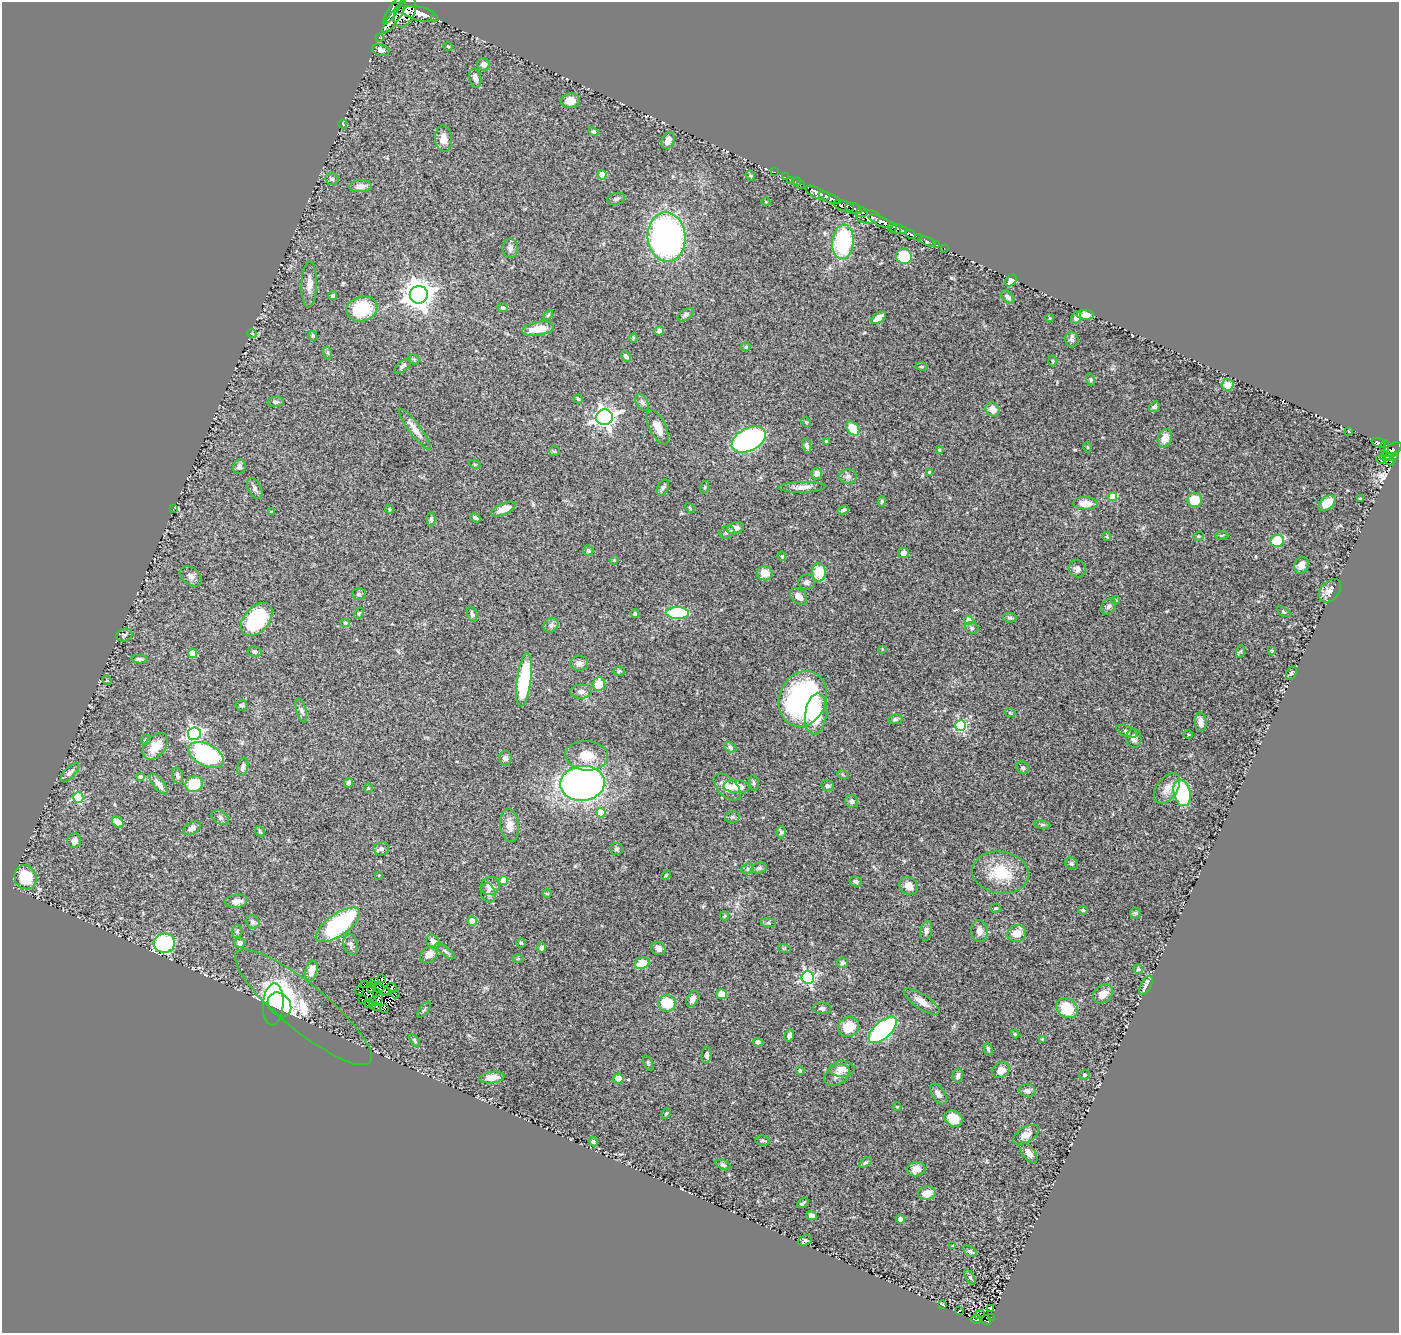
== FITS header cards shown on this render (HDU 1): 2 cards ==
NAXIS1  =                 1397
NAXIS2  =                 1331

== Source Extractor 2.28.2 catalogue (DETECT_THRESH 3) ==
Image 1397 x 1331 px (HDU 1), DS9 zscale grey, 1 PNG px = 1 image px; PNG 1401 x 1335 px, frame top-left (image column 1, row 1331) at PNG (2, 2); each listed source drawn as its Kron ellipse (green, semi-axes under 4 px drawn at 4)
Background 0.766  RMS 0.04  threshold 0.121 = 3 sigma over >= 5 px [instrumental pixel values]
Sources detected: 341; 8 with non-positive FLUX_AUTO (blend fragments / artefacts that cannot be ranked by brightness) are neither listed nor drawn; the other 333 listed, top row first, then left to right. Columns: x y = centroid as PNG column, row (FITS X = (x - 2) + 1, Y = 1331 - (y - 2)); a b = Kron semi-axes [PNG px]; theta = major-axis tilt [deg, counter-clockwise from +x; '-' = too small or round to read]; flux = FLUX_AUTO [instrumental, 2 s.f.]
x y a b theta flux
393 10 17 4 58 1900
405 12 16 10 67 4800
420 14 17 7 -13 4200
394 18 19 5 54 2100
434 18 3 3 - 160
379 37 3 2 - 8.8
448 46 5 3 - 2.7
381 50 8 6 -18 11
484 64 6 6 - 13
475 78 10 6 -77 15
570 101 9 7 5 27
343 124 4 3 - 1.9
593 131 5 4 - 4.6
443 139 13 8 -86 26
668 141 9 6 64 22
774 172 3 2 - 40
602 175 4 4 - 43
750 176 5 4 - 3.3
785 177 3 2 - 35
332 179 6 6 - 7.1
791 180 2 2 - 19
797 182 4 2 - 37
801 184 4 2 - 33
361 186 11 6 3 20
818 193 13 5 -25 2000
830 198 12 4 -24 1400
616 199 9 6 15 6.7
766 202 5 3 - 2.1
844 206 11 5 -18 660
853 208 8 5 -26 610
862 212 6 5 - 370
868 217 12 7 -4 1200
881 221 13 5 -25 2500
892 227 5 4 - 700
898 229 8 4 -10 990
903 230 4 3 - 540
911 234 5 3 - 350
667 237 25 19 -85 860
918 238 4 3 - 130
927 241 9 4 -21 87
843 242 17 10 85 240
936 245 3 2 - 21
510 248 10 8 89 11
944 248 2 2 - 4.7
904 256 8 7 - 110
1011 280 6 5 - 22
309 285 23 7 88 25
419 295 9 9 - 3900
332 296 4 4 - 6.5
1008 297 8 5 -44 9.2
503 308 5 4 - 5
362 309 16 12 15 120
548 315 6 3 45 3.3
685 315 9 5 36 7
1085 315 8 5 -3 18
1076 317 6 4 63 12
878 318 8 5 35 32
1050 318 4 4 - 2.7
538 329 16 7 9 40
659 331 5 4 - 6.7
252 333 5 3 - 2.1
313 336 5 4 - 4.8
633 338 4 3 - 2.5
1072 340 8 7 - 7.1
746 347 5 4 - 3.2
328 353 6 4 -71 3.6
626 357 6 4 -50 6.7
414 359 6 4 -40 3.7
1052 361 5 3 - 2.8
403 366 10 5 41 7.1
921 366 6 4 -6 3.3
1091 380 6 4 -72 3.6
1228 385 6 6 - 38
578 399 5 3 - 3
276 402 8 5 6 5.4
642 402 9 5 -62 7
1154 407 6 5 - 6.8
992 409 7 6 - 22
605 417 8 7 - 1400
806 422 5 4 - 3.2
658 427 19 8 -64 27
853 428 8 5 -48 71
415 429 25 6 -53 24
1349 431 3 2 - 2.7
1165 438 9 6 70 30
749 440 18 11 28 560
827 442 4 3 - 7
1379 443 7 3 -19 210
807 445 7 4 -78 7.2
1087 447 5 3 - 2.1
1385 447 6 3 84 300
939 450 3 2 - 2.9
554 451 5 5 - 3.3
1391 451 12 6 38 970
1394 456 3 3 - 110
1389 457 4 3 - 140
1381 459 5 3 - 4.4
1390 461 5 4 - 51
475 464 6 4 -25 3.4
239 467 7 6 - 9.1
817 473 6 5 - 15
930 473 4 4 - 7.2
848 476 9 7 0 9.8
663 487 8 5 62 6.3
705 487 6 4 72 2.8
802 487 23 5 2 21
255 488 11 6 -64 9.3
1112 496 4 4 - 64
1360 499 3 3 - 3.5
1195 500 7 7 - 64
882 502 5 4 - 3.9
1085 503 12 6 -2 34
1327 503 9 6 40 43
690 508 6 3 -46 2.9
174 509 4 2 - 2
389 509 4 3 - 2.3
503 509 13 5 24 29
843 510 5 3 - 4.9
271 512 3 2 - 2.4
475 518 5 3 - 5.5
431 519 7 4 -88 5.3
735 528 9 5 16 14
727 532 8 6 28 10
1222 535 7 3 1 3.4
1198 536 5 4 - 3.6
1107 537 5 3 - 2.8
1277 541 7 6 - 85
588 551 5 5 - 5.4
903 553 5 5 - 11
782 556 5 4 - 3
614 560 4 4 - 2.8
1301 565 8 7 - 17
1077 569 9 8 - 12
819 572 9 7 89 70
765 573 8 7 - 26
191 576 12 8 -37 13
807 582 8 7 - 10
1330 591 13 9 49 17
359 594 7 5 0 5.1
799 596 10 7 -43 20
1116 600 4 4 - 2.6
1109 606 9 6 56 8
1284 612 7 3 -31 2.9
359 613 6 4 62 3.3
677 613 11 5 -3 230
472 614 8 5 -73 7.4
635 614 4 4 - 2.8
1010 618 7 5 -10 5
257 619 19 12 48 200
969 620 4 4 - 55
345 623 5 4 - 3.2
551 625 8 7 - 10
972 628 7 5 -16 6.1
124 635 8 6 15 5.1
882 649 4 3 - 2.3
255 651 7 5 -13 6.6
1241 651 6 4 71 3.9
1272 651 3 3 - 3.9
193 653 4 4 - 60
140 659 8 3 -3 6.9
579 663 9 7 3 12
619 671 6 4 5 3.7
1291 673 7 5 62 4.9
107 680 5 4 - 3
524 680 27 7 83 240
599 684 7 6 - 44
581 692 11 7 2 12
803 699 28 23 68 600
242 705 6 5 - 4.6
301 710 12 5 -74 7.2
1010 713 5 3 - 2.4
816 714 20 10 83 93
895 719 7 5 11 5.4
1201 722 10 5 -86 17
961 726 5 5 - 250
1127 731 11 5 -21 6.6
194 734 6 6 - 590
1188 734 4 4 - 3
1134 738 9 7 -81 12
146 739 6 4 52 4.2
155 746 15 10 48 41
730 747 6 5 - 5.2
206 755 19 11 -27 280
587 756 21 15 -6 57
505 758 7 6 - 9.8
243 767 9 5 77 8.6
1023 768 6 6 - 5.4
70 772 12 5 46 11
843 775 6 3 -19 2.7
140 776 4 3 - 6.5
177 776 8 5 -75 7.6
349 783 5 4 - 10
583 783 22 17 5 1300
754 783 8 4 -77 5.6
159 784 13 5 -50 20
194 784 9 8 - 75
827 786 6 5 - 6.2
727 787 16 9 -44 26
737 787 13 6 -6 41
368 788 5 4 - 2.8
1167 788 17 10 54 28
1182 793 13 8 -76 200
78 797 5 5 - 180
851 801 6 6 - 11
601 813 5 4 - 55
220 817 9 6 -32 8.4
732 817 7 5 12 5.7
118 822 6 5 - 37
509 825 16 9 -83 25
1042 825 8 4 -8 4.5
192 828 9 6 29 13
260 831 5 4 - 3.6
781 832 6 5 - 5.5
74 841 7 7 - 17
381 849 8 6 9 9.2
616 849 6 6 - 5.5
1071 863 6 5 - 5.2
759 868 8 5 14 6.4
748 869 6 5 - 4.8
1000 872 28 21 -8 100
379 875 4 2 - 1.9
666 875 5 3 - 3.2
25 877 12 10 -65 98
503 880 4 4 - 64
856 881 6 5 - 8.8
490 886 9 9 - 19
908 886 10 8 -37 22
488 893 10 7 -76 11
547 894 5 3 - 2.4
236 901 11 6 9 18
996 908 5 4 - 3.4
1083 910 5 3 - 3.8
1135 913 5 5 - 3.7
724 916 4 4 - 2.9
472 921 4 4 - 40
253 922 7 6 - 7
768 923 8 4 -7 4.9
338 925 26 11 35 310
237 931 6 5 - 4.9
926 931 10 6 81 10
979 931 11 8 -88 17
1017 934 9 8 - 28
433 942 8 6 -40 13
164 943 10 9 - 250
240 943 5 5 - 9.6
521 943 5 4 - 3.5
351 944 10 7 -75 9.9
541 947 5 4 - 9.6
658 948 7 6 - 12
784 948 6 4 -18 3.3
445 951 12 4 -36 6.2
429 955 9 7 36 20
518 959 6 4 0 3.1
642 963 7 5 20 49
842 963 5 5 - 5.3
1138 969 5 4 - 4.5
311 971 10 6 78 31
808 978 6 6 - 510
382 979 3 2 - 6
374 981 3 2 - 0.96
372 984 3 2 - 4.7
364 985 2 2 - 1.3
1146 985 10 5 61 9.1
372 988 3 2 - 4.2
392 988 5 3 - 1.3
381 989 10 3 -22 4.5
360 991 3 2 - 1.6
386 992 4 2 - 3.6
376 993 3 2 - 3.5
395 994 4 2 - 3.4
722 994 5 5 - 40
1103 994 11 8 38 23
378 998 7 3 74 5.1
692 999 8 5 63 12
363 1000 4 2 - 1.2
922 1001 21 7 -34 25
372 1002 4 2 - 1.1
667 1003 9 8 - 100
273 1004 21 10 86 630
279 1004 13 10 -46 760
369 1004 4 2 - 1.3
373 1005 3 2 - 1.8
377 1006 3 2 - 1.7
303 1007 86 23 -40 210
822 1008 9 5 -4 8.1
1067 1008 11 9 -34 75
385 1009 3 2 - 1.9
424 1009 9 3 51 3.8
849 1027 11 9 33 64
883 1030 17 8 42 410
1015 1034 4 3 - 2.6
789 1035 6 4 71 9
1042 1039 3 3 - 2.4
415 1040 7 4 -56 4.4
758 1042 4 4 - 9.6
988 1049 7 4 -75 4.5
707 1055 8 5 86 7
648 1063 8 3 -68 3.4
842 1069 12 8 0 21
800 1070 4 3 - 4.3
1001 1070 9 7 25 21
837 1075 14 9 34 20
1084 1075 5 5 - 4.2
958 1076 7 5 83 7.7
492 1077 12 5 7 31
618 1079 5 5 - 27
1027 1091 8 6 -13 9.4
938 1094 12 6 -55 12
897 1107 4 3 - 2.2
666 1113 5 4 - 3.3
954 1118 9 7 -33 44
1026 1135 14 7 32 18
763 1141 7 5 -6 5.3
593 1142 5 4 - 5.4
1028 1153 12 6 -52 18
865 1163 7 4 35 4.5
723 1165 8 5 -23 5.6
916 1169 9 7 12 20
927 1193 9 7 10 24
803 1203 6 2 37 3.9
811 1215 5 4 - 15
900 1219 5 4 - 9.5
805 1240 7 5 23 6
953 1245 3 2 - 2.1
970 1251 7 4 -36 5.4
970 1277 8 4 -59 4.5
942 1304 4 2 - 3
990 1308 4 2 - 2.4
959 1311 3 2 - 1.5
979 1315 5 3 - 5.2
991 1317 3 2 - 5.1
976 1319 5 4 - 110
986 1320 5 4 - 41
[8 non-positive-flux detections neither listed nor drawn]